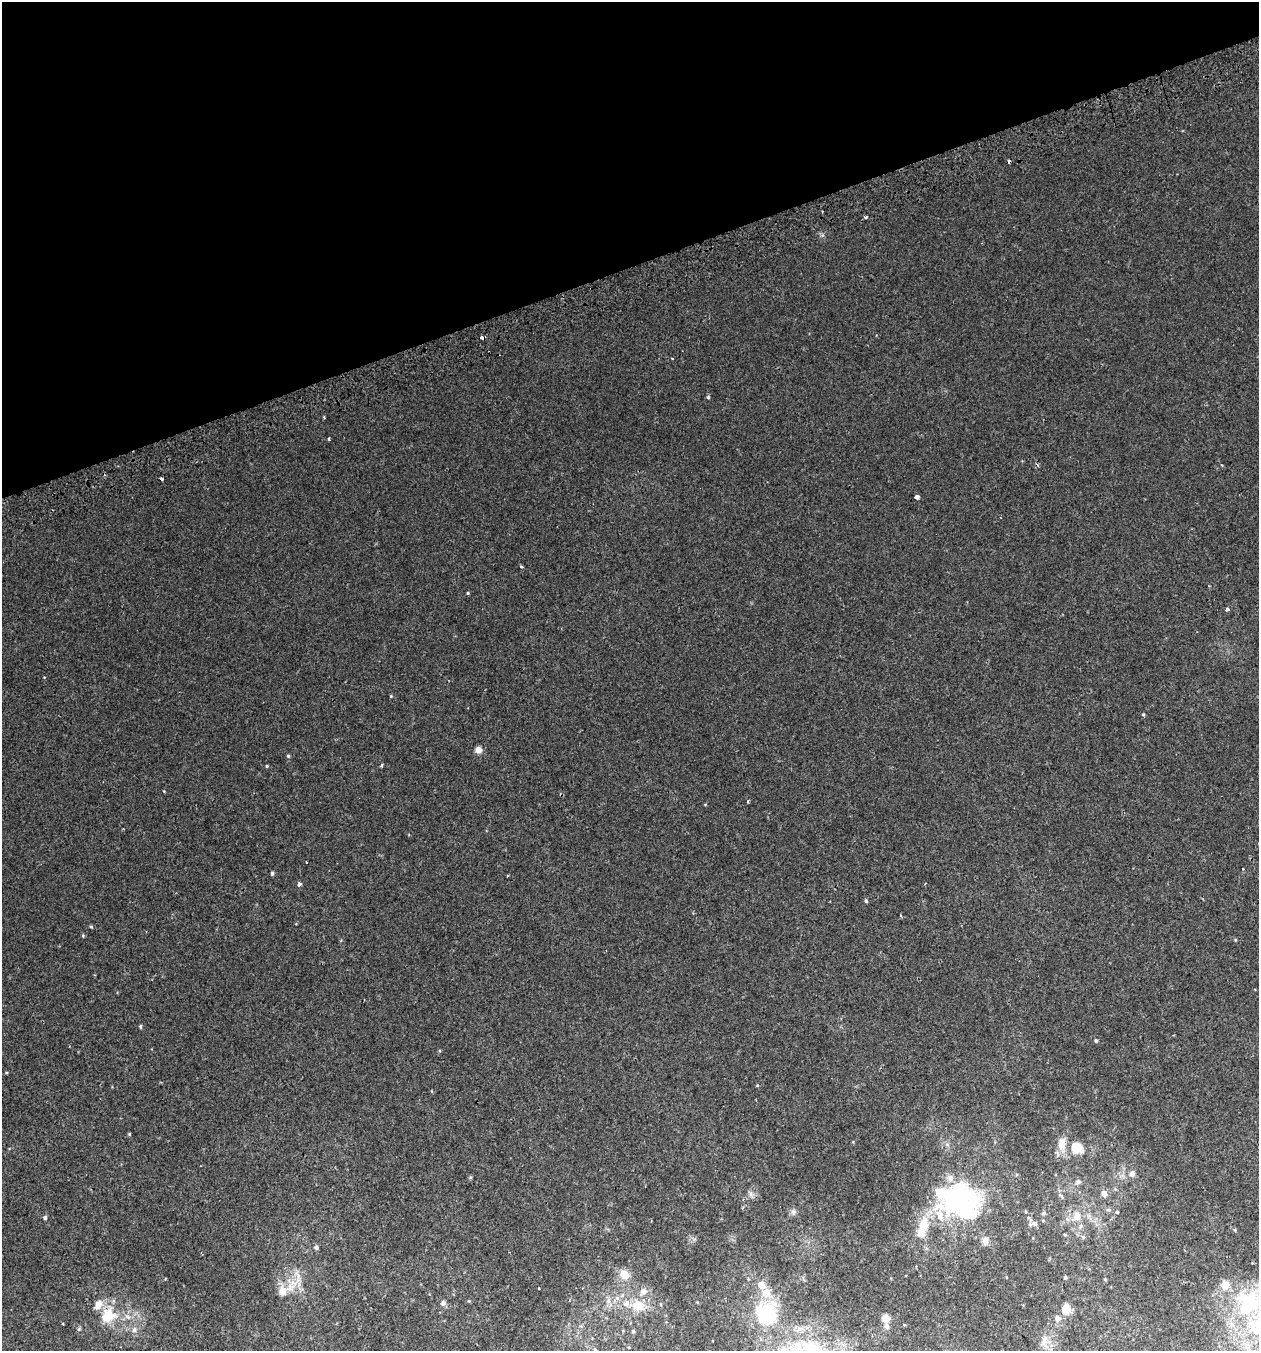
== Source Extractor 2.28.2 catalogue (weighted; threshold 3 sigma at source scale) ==
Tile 3 of 4 x 4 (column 3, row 1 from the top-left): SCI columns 2627-3883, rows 4094-5442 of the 5304 x 5490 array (HDU 1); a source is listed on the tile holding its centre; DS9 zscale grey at full resolution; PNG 1261 x 1353 px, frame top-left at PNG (2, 2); no overlay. Shown black and unused: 20% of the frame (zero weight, under 2 of 3 exposures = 3% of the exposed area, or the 3 px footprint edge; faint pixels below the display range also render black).
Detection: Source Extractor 2.28.2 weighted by HDU 2 'WHT'; one run over the whole footprint, this tile lists its part. Background 0.00786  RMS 0.0046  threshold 0.0207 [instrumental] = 3 sigma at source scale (4.5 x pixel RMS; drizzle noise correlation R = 1.50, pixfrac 1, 0.0396/0.0396 arcsec/px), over >= 5 px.
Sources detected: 88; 3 inside a brighter object's white glare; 4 cosmic-ray / hot-pixel residue — not listed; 15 inside a brighter listed object's ellipse — not listed separately; the other 66 listed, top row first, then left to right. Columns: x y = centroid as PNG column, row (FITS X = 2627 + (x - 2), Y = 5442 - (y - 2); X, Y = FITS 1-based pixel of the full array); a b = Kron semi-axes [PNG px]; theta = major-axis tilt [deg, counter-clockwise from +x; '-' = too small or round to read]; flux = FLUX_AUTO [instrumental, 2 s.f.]
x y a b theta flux
866 217 4 3 - 0.72
482 338 5 3 - 1.7
672 359 3 2 - 0.3
708 397 5 4 - 0.54
329 438 3 3 - 0.83
917 497 4 4 - 3.2
521 567 4 3 - 0.49
468 593 4 4 - 0.45
1227 609 4 4 - 1.2
1143 715 5 4 - 0.48
478 750 9 8 - 2.2
288 756 4 4 - 0.59
382 765 3 3 - 1.5
267 766 4 3 - 0.44
748 801 4 3 - 0.41
272 873 4 3 - 0.76
299 884 4 3 - 2.7
866 901 5 4 - 0.6
900 915 4 3 - 0.42
91 927 5 4 - 0.54
83 935 5 4 - 0.45
140 1026 5 4 - 0.59
1096 1041 5 4 - 0.66
129 1134 4 4 - 0.43
1062 1144 21 11 84 5
1077 1148 13 12 - 8.7
1132 1174 7 6 - 1.8
470 1177 5 4 - 0.46
1078 1182 6 6 - 1.1
751 1194 9 4 -85 1.1
1104 1194 7 6 - 2.3
961 1202 50 47 -21 66
793 1212 10 7 81 1.4
1026 1212 5 3 - 0.4
1117 1212 4 4 - 0.5
1044 1213 6 5 - 0.73
1077 1216 11 8 -83 4
45 1218 5 4 - 0.92
1043 1220 5 3 - 0.38
1035 1224 8 6 -28 1.1
1235 1230 5 3 - 0.44
921 1233 15 12 -67 4.1
1065 1235 4 3 - 0.41
1083 1237 5 5 - 0.72
316 1247 6 5 - 0.89
624 1274 10 9 - 5.9
1065 1277 4 3 - 0.54
1105 1279 5 3 - 0.34
295 1283 40 13 61 8.8
643 1292 10 8 50 2.8
617 1298 7 7 - 1.4
469 1301 5 4 - 0.38
608 1301 9 7 89 1.8
443 1303 7 7 - 1.3
1248 1304 45 33 87 43
638 1306 16 13 -15 8.4
1066 1309 9 9 - 5.4
766 1314 35 31 -45 32
108 1316 24 19 53 12
885 1318 10 10 - 2.5
1058 1318 9 8 - 2
134 1330 8 7 - 1.6
633 1331 5 5 - 0.72
1044 1341 20 7 65 3
595 1349 5 4 - 0.51
782 1350 17 8 22 5
Overlapping masked pixels (flux is a lower limit): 1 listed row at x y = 482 338
Isophote crosses this tile's border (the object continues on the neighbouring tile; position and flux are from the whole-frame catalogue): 1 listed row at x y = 782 1350
Unlisted compact peaks at least as high as the median listed source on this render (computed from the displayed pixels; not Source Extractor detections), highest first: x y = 391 696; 757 1085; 1235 940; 164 791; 1243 869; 44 677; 853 1142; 822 235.